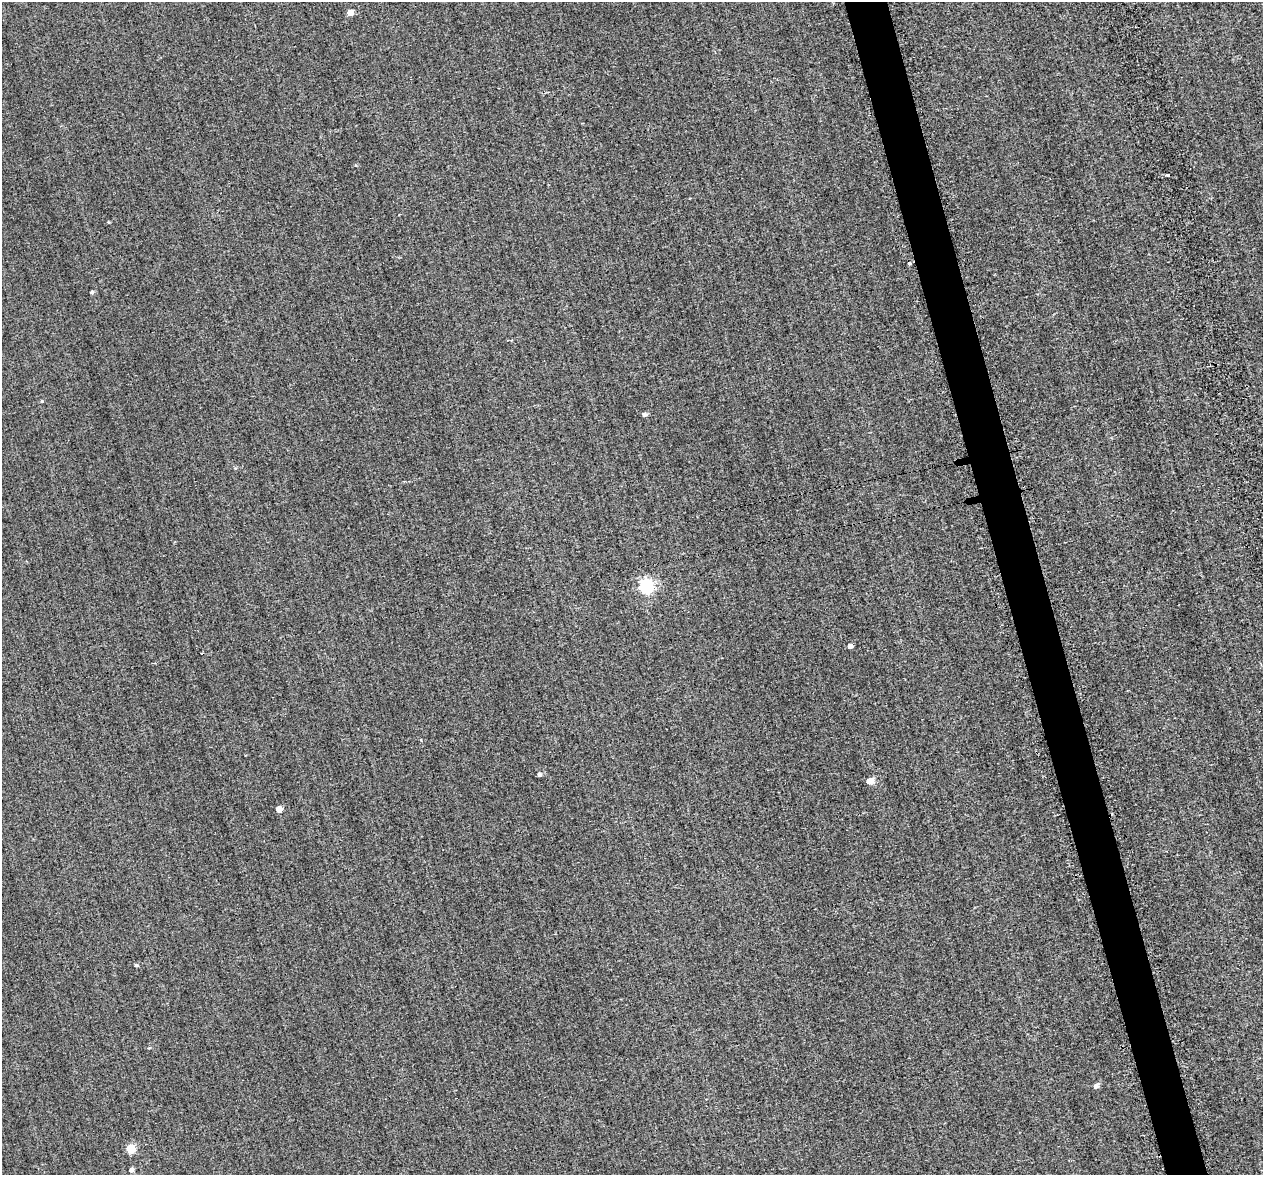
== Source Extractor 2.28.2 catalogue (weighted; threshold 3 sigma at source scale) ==
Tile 6 of 4 x 4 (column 2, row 2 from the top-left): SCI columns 1330-2590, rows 2836-4008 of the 5399 x 5373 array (HDU 1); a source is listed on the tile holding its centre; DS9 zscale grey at full resolution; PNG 1265 x 1177 px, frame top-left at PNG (2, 2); no overlay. Shown black and unused: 3% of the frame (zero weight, under 2 of 3 exposures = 12% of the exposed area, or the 3 px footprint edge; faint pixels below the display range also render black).
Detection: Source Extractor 2.28.2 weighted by HDU 2 'WHT'; one run over the whole footprint, this tile lists its part. Background 0.287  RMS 3.4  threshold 15.4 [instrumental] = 3 sigma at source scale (4.5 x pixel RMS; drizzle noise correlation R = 1.50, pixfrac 1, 0.05/0.05 arcsec/px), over >= 5 px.
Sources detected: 19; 2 cosmic-ray / hot-pixel residue — not listed; the other 17 listed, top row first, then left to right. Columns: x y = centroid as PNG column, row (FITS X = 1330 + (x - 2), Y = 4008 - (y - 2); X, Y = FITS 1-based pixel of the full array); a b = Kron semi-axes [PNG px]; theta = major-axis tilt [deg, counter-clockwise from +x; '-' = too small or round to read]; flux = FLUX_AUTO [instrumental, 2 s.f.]
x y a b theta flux
350 12 5 5 - 3400
1168 175 4 3 - 1600
108 222 3 3 - 320
92 292 4 4 - 650
42 401 4 4 - 350
644 415 4 4 - 1100
235 468 4 4 - 280
646 586 6 6 - 58000
850 646 4 4 - 1700
421 740 4 3 - 340
539 774 4 4 - 990
870 781 6 5 - 4200
279 809 5 4 - 3700
136 965 4 3 - 590
1096 1086 5 4 - 1800
131 1148 5 5 - 12000
131 1170 4 4 - 1300